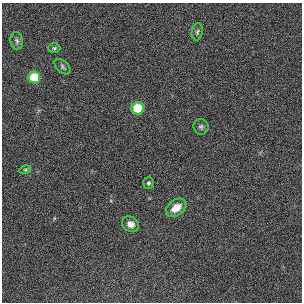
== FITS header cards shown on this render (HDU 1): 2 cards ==
NAXIS1  =                  300 / length of data axis 1
NAXIS2  =                  300 / length of data axis 2

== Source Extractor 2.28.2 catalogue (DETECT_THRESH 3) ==
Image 300 x 300 px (HDU 1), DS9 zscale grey, 1 PNG px = 1 image px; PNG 304 x 304 px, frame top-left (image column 1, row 300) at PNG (2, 3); each listed source drawn as its Kron ellipse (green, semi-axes under 4 px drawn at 4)
Background -0.659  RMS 5.4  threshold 16.2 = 3 sigma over >= 5 px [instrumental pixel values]
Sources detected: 11; all 11 listed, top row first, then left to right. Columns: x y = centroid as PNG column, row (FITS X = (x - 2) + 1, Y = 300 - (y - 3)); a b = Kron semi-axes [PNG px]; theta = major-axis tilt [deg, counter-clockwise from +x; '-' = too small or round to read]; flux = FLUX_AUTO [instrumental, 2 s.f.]
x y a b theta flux
197 32 9 5 79 870
17 41 9 6 -81 1000
54 48 6 5 - 580
63 67 9 5 -42 840
34 77 6 6 - 16000
138 108 6 6 - 21000
201 127 8 7 - 1000
25 170 6 4 17 470
148 183 6 5 - 790
176 208 11 7 35 5300
131 224 9 7 -32 2500